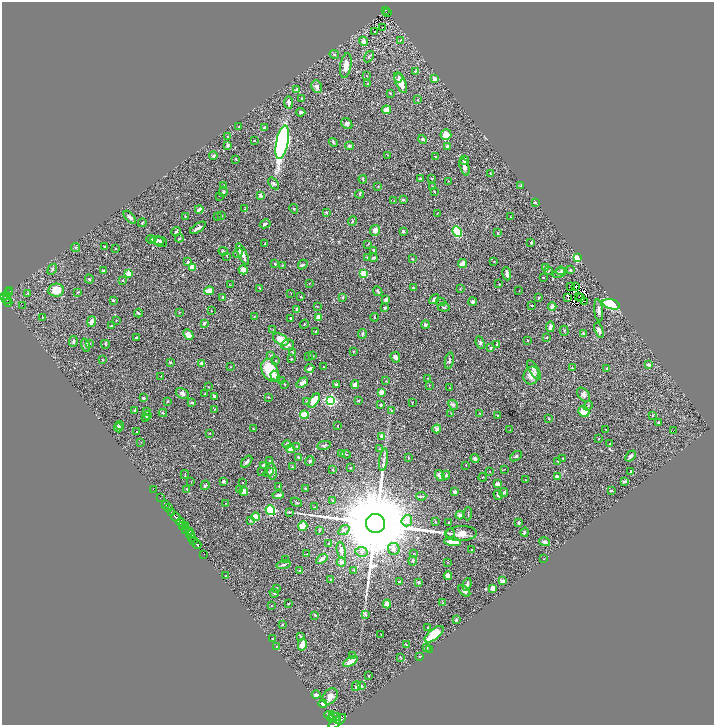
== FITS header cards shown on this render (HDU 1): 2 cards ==
NAXIS1  =                 1424
NAXIS2  =                 1445

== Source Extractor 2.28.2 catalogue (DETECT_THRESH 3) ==
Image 1424 x 1445 px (HDU 1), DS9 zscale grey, zoomed out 1/2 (1 PNG px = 2 x 2 image px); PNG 716 x 727 px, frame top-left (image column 1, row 1445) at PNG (2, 2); each listed source drawn as its Kron ellipse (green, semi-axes under 4 px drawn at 4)
Background 0.57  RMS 0.03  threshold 0.089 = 3 sigma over >= 5 px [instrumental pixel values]
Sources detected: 484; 59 cannot appear on this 1/2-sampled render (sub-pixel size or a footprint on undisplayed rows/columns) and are neither listed nor drawn; the other 425 listed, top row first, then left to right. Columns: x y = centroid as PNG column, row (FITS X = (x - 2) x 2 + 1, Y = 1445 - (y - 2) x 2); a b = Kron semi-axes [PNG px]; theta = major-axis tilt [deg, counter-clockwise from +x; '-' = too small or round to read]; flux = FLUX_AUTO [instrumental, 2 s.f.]
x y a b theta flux
386 10 2 1 - 12
388 13 2 1 - 3.6
383 27 2 2 - 29
375 31 2 1 - 1.9
400 40 3 3 - 3.6
363 41 4 4 - 24
334 54 5 3 - 6.1
369 57 6 3 57 7.9
346 65 12 5 81 49
415 71 2 2 - 5.1
367 76 3 2 - 2.9
399 78 5 4 - 12
434 79 4 3 - 29
401 83 11 5 -65 64
368 84 2 1 - 2.3
317 87 6 5 - 20
297 90 3 2 - 15
390 93 4 3 - 3.8
301 98 3 3 - 4.4
418 99 3 2 - 2.6
289 102 6 4 -89 26
386 110 4 3 - 43
301 112 4 3 - 9.6
347 124 6 5 - 13
239 127 3 2 - 5
265 128 4 3 - 13
446 134 5 5 - 55
228 136 2 2 - 5.8
423 139 4 3 - 12
254 141 2 1 - 2
282 142 17 6 78 2000
333 143 5 3 - 5.9
228 145 3 2 - 19
349 146 4 4 - 8.3
447 146 3 3 - 16
387 155 2 2 - 2.3
213 156 4 3 - 9.5
436 157 3 2 - 2.7
236 159 3 2 - 4.5
464 160 4 3 - 20
464 167 9 4 -72 23
491 174 4 3 - 4.5
363 179 4 3 - 5.5
420 179 4 3 - 7
432 179 4 3 - 4.7
448 181 2 2 - 2
273 183 6 4 -53 13
224 185 3 3 - 4.1
432 186 2 2 - 3.5
521 186 2 2 - 7.3
378 187 2 2 - 2.1
223 192 5 3 - 7.7
434 192 4 2 - 3.1
360 194 4 2 - 2.8
260 195 3 2 - 24
220 196 2 1 - 1.5
403 199 4 4 - 7
394 201 2 2 - 3
535 203 4 2 - 7.8
199 209 4 2 - 23
245 209 3 2 - 1.7
294 209 5 3 - 5.3
326 212 2 2 - 21
437 213 2 2 - 2.1
185 216 3 2 - 2.7
222 216 2 2 - 3
510 216 2 1 - 1.7
130 217 8 4 -47 15
218 217 2 1 - 1.5
352 221 5 2 - 4.9
142 223 4 2 - 5.5
265 224 5 3 - 11
198 228 9 2 33 22
375 230 5 5 - 24
176 231 5 2 - 9.3
403 231 3 3 - 7.6
457 231 5 4 - 230
498 233 4 2 - 3.5
179 238 4 3 - 5.8
151 239 4 3 - 11
157 240 7 4 -8 23
161 242 6 5 - 16
531 242 3 3 - 5.5
265 244 3 1 - 3.2
368 244 4 2 - 3.2
105 246 2 2 - 14
75 247 4 3 - 7.4
116 249 3 2 - 2.7
374 250 3 3 - 4.6
223 251 5 3 - 9.3
238 253 5 3 - 9.3
242 254 12 3 -63 37
227 256 3 1 - 2.2
367 258 3 3 - 3.3
373 258 4 3 - 12
577 258 3 3 - 340
412 259 3 2 - 2.9
494 261 2 2 - 4.6
188 262 3 2 - 8.8
462 263 5 3 - 52
275 264 3 2 - 7.8
282 265 4 2 - 3.3
303 265 5 4 - 7.2
192 267 4 4 - 57
546 267 4 3 - 4.4
52 269 6 3 59 10
243 270 5 4 - 36
570 270 3 3 - 12
103 271 2 2 - 20
548 271 3 2 - 4.6
561 271 4 3 - 7.6
129 273 3 2 - 91
364 273 3 3 - 200
559 273 7 4 24 13
507 274 6 3 -82 23
543 278 2 2 - 12
89 279 4 3 - 6.2
123 280 2 2 - 13
309 283 3 2 - 2.1
499 284 3 2 - 3.3
230 285 2 2 - 2.1
576 286 2 1 - 1.5
413 287 3 3 - 4.2
571 287 2 1 - 0.72
259 288 3 2 - 3.1
460 289 4 2 - 2.7
56 290 7 6 - 82
10 291 2 1 - 14
209 291 5 3 - 62
378 291 5 3 - 7.7
519 291 2 1 - 1.6
8 292 2 1 - 18
77 292 3 2 - 5.6
28 294 4 2 - 3.9
291 294 2 1 - 1.8
4 296 3 2 - 140
7 296 2 1 - 56
301 297 3 2 - 6.8
343 297 3 2 - 10
539 297 3 2 - 3.4
568 297 3 1 - 1
578 297 2 1 - 0.2
223 298 3 2 - 10
580 298 2 2 - 3.2
386 299 3 3 - 22
434 299 5 3 - 10
6 300 4 2 - 200
113 300 3 3 - 9.3
584 301 2 1 - 2.1
8 302 4 2 - 93
441 302 4 2 - 4.7
473 302 4 4 - 9.9
611 304 9 5 -16 370
22 305 2 1 - 22
531 305 3 2 - 2.5
317 306 3 2 - 2.5
552 306 4 4 - 21
444 307 6 3 -7 8.9
385 308 3 2 - 8.7
297 310 4 3 - 23
599 310 11 4 -85 21
211 311 3 2 - 2.5
179 312 3 2 - 2.3
138 313 4 3 - 9.8
254 316 2 2 - 2.5
42 317 2 1 - 2.8
318 317 3 2 - 65
374 317 4 2 - 3.7
290 318 2 2 - 7.5
116 320 2 2 - 6.1
91 321 5 3 - 39
204 323 3 2 - 17
304 324 5 1 - 2.8
425 325 4 3 - 16
111 326 2 2 - 8.7
550 327 5 3 - 21
273 330 3 2 - 5
599 330 8 4 -71 23
564 331 5 2 - 4
316 332 3 2 - 5.5
583 333 3 3 - 6.3
362 334 5 2 - 9.4
188 335 6 4 -46 34
136 337 3 2 - 5.4
547 337 3 2 - 4.5
281 339 8 5 -30 67
528 340 3 2 - 4.8
73 341 5 3 - 9.9
89 343 3 3 - 8.6
480 343 6 4 -67 11
105 344 4 2 - 3.7
86 345 7 4 -72 12
287 345 6 5 - 20
497 345 4 3 - 17
490 348 3 2 - 7
293 352 3 3 - 6.5
353 352 3 2 - 3
270 356 3 3 - 4.1
312 356 3 2 - 5.3
309 357 3 1 - 3.5
395 357 5 4 - 17
102 359 3 2 - 2.8
291 359 2 2 - 4.3
276 361 3 2 - 3.8
449 361 8 3 79 11
170 362 2 2 - 5.6
202 363 3 3 - 11
649 364 4 2 - 19
231 367 2 2 - 2.7
323 367 2 2 - 3.8
572 368 3 2 - 3.5
607 368 3 3 - 6.7
310 369 5 3 - 18
270 370 12 8 -66 150
534 370 11 4 -58 17
531 375 9 7 69 56
161 376 3 2 - 2.4
275 376 6 4 -58 25
428 378 2 2 - 2.8
282 381 3 3 - 8.9
386 381 2 1 - 2.3
302 383 6 3 36 31
284 384 3 2 - 2.9
336 384 4 3 - 9.2
355 384 4 3 - 36
429 385 3 2 - 2
208 387 2 2 - 3.1
449 387 2 1 - 1.3
382 392 4 3 - 36
182 393 7 5 -32 14
204 394 3 3 - 4.2
583 395 8 5 -52 17
215 396 3 3 - 9.8
268 397 3 2 - 2.8
143 398 3 3 - 9.9
314 400 8 4 57 100
331 400 3 3 - 940
358 400 2 2 - 3.7
167 401 3 2 - 5
307 401 4 2 - 4.6
192 402 4 3 - 10
412 403 2 1 - 2.1
381 405 3 2 - 9.7
453 405 5 4 - 15
588 406 5 3 - 5.7
214 409 3 2 - 2.1
134 410 3 3 - 4.5
391 410 2 2 - 5.2
146 411 3 2 - 2.9
584 412 6 5 - 90
163 413 4 3 - 5.9
451 413 3 2 - 2.2
480 413 2 2 - 3.1
147 415 4 3 - 8.6
304 415 4 4 - 69
498 415 3 2 - 4.3
652 415 4 3 - 4.2
146 418 3 2 - 7.9
549 419 2 2 - 14
658 422 2 2 - 3.7
120 425 4 3 - 11
337 426 2 1 - 2.9
118 428 5 2 - 9.4
253 429 2 1 - 3.6
437 429 4 3 - 15
606 429 2 1 - 2.1
510 430 2 2 - 2.1
137 431 2 1 - 2.5
673 431 2 1 - 21
209 433 2 2 - 2.7
382 436 4 2 - 14
599 439 3 2 - 2.5
141 442 2 2 - 1.9
287 444 4 4 - 10
610 444 2 2 - 2.6
324 445 7 3 11 9.2
297 446 2 2 - 3.5
291 449 4 4 - 33
379 449 3 2 - 3.9
342 453 4 2 - 4.9
346 454 4 2 - 4
516 456 7 3 35 8.2
630 456 6 3 47 13
298 458 4 2 - 7.5
408 458 3 2 - 3.1
563 458 2 2 - 5.2
475 459 4 4 - 13
384 460 11 3 82 19
270 461 2 2 - 7.1
310 461 5 3 - 7.7
558 461 3 2 - 2.4
247 462 7 3 49 13
263 465 4 3 - 10
466 465 2 1 - 2.1
292 467 3 2 - 6.2
350 468 3 2 - 6.6
504 469 2 2 - 2
333 470 3 2 - 6.9
261 471 2 1 - 1.9
272 471 8 4 -82 30
490 471 2 1 - 3.1
268 472 5 4 - 8.4
631 472 3 2 - 6.3
185 475 4 2 - 3.7
440 475 6 4 -56 21
446 475 4 3 - 6.6
557 476 4 3 - 19
483 477 4 1 - 2.4
526 480 2 1 - 2.4
223 481 3 2 - 7.6
625 481 4 3 - 10
191 482 2 2 - 2.2
243 482 2 1 - 1.5
498 484 3 3 - 44
205 485 5 3 - 8.4
279 486 2 2 - 2.2
153 489 2 1 - 14
187 489 3 2 - 5.4
305 489 2 2 - 6.7
239 490 4 3 - 5.3
244 491 4 4 - 42
611 491 4 2 - 3.7
455 492 3 3 - 17
504 492 4 3 - 7
278 495 6 2 5 17
498 495 5 3 - 8
421 496 5 2 - 8.4
160 498 2 2 - 35
332 501 3 3 - 4.6
296 502 6 2 -25 4
225 503 2 1 - 1.7
166 505 3 2 - 190
315 507 3 2 - 3.5
168 508 3 2 - 270
270 510 5 4 - 290
172 512 4 2 - 240
289 512 3 3 - 4.6
468 514 6 2 88 3.8
460 515 4 4 - 17
176 517 5 2 - 530
256 517 4 4 - 160
251 521 4 3 - 5.7
407 521 6 5 - 31
435 521 3 2 - 3.2
180 522 5 3 - 640
449 522 2 2 - 5.5
375 523 9 9 - 150000
519 523 3 2 - 7.1
182 526 2 2 - 210
186 526 3 2 - 130
303 526 5 4 - 94
185 530 4 2 - 180
319 530 3 3 - 3.5
344 530 6 4 35 12
189 531 3 2 - 160
524 532 4 4 - 8.5
450 533 5 3 - 8
461 534 15 7 3 54
191 535 4 3 - 49
192 538 2 1 - 270
193 540 3 1 - 320
453 542 8 3 -7 58
545 542 5 4 - 12
328 543 3 2 - 3.6
197 545 4 2 - 790
394 549 6 5 - 23
341 550 9 4 -77 30
471 550 3 2 - 4.4
361 552 6 5 - 19
414 553 3 2 - 2.8
204 554 2 1 - 17
307 554 4 2 - 3.4
322 559 6 3 36 31
544 559 3 1 - 1.7
286 560 2 2 - 2.6
413 561 4 3 - 5.3
341 562 4 4 - 24
447 562 3 2 - 2
283 565 7 3 15 15
300 570 2 2 - 13
354 570 3 2 - 3
226 576 2 2 - 2.5
448 576 4 3 - 28
330 579 2 2 - 2.7
502 581 4 3 - 17
399 582 3 3 - 9.5
418 582 2 2 - 14
467 584 6 3 72 18
276 588 3 2 - 5.1
493 588 4 3 - 52
464 591 7 4 -42 17
274 593 5 3 - 9
442 603 3 2 - 2.8
288 604 2 2 - 3.6
387 604 4 4 - 34
271 606 2 2 - 3
315 615 3 3 - 6
365 615 4 4 - 8
456 620 4 3 - 9.6
282 625 3 3 - 3.5
428 628 3 2 - 5.2
381 634 2 1 - 3.5
434 634 11 5 39 160
300 636 3 2 - 6.4
272 638 2 1 - 2.5
302 644 6 3 78 50
406 645 3 2 - 3
276 646 2 2 - 2.4
426 647 3 3 - 6
430 649 3 2 - 2.6
353 656 3 2 - 4.7
400 657 3 2 - 3.4
420 657 3 2 - 4.1
350 661 8 3 33 64
368 676 3 2 - 4.1
356 686 5 3 - 9.4
362 686 2 2 - 13
316 695 4 3 - 20
330 696 9 6 47 39
323 704 4 4 - 10
329 716 5 2 - 910
337 716 3 2 - 310
335 717 7 2 -45 510
332 718 3 3 - 830
337 721 11 4 38 2400
At the frame edge (FLAGS 8, measured only in part): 1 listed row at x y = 337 721
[59 sub-pixel or undisplayed-footprint detections neither listed nor drawn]